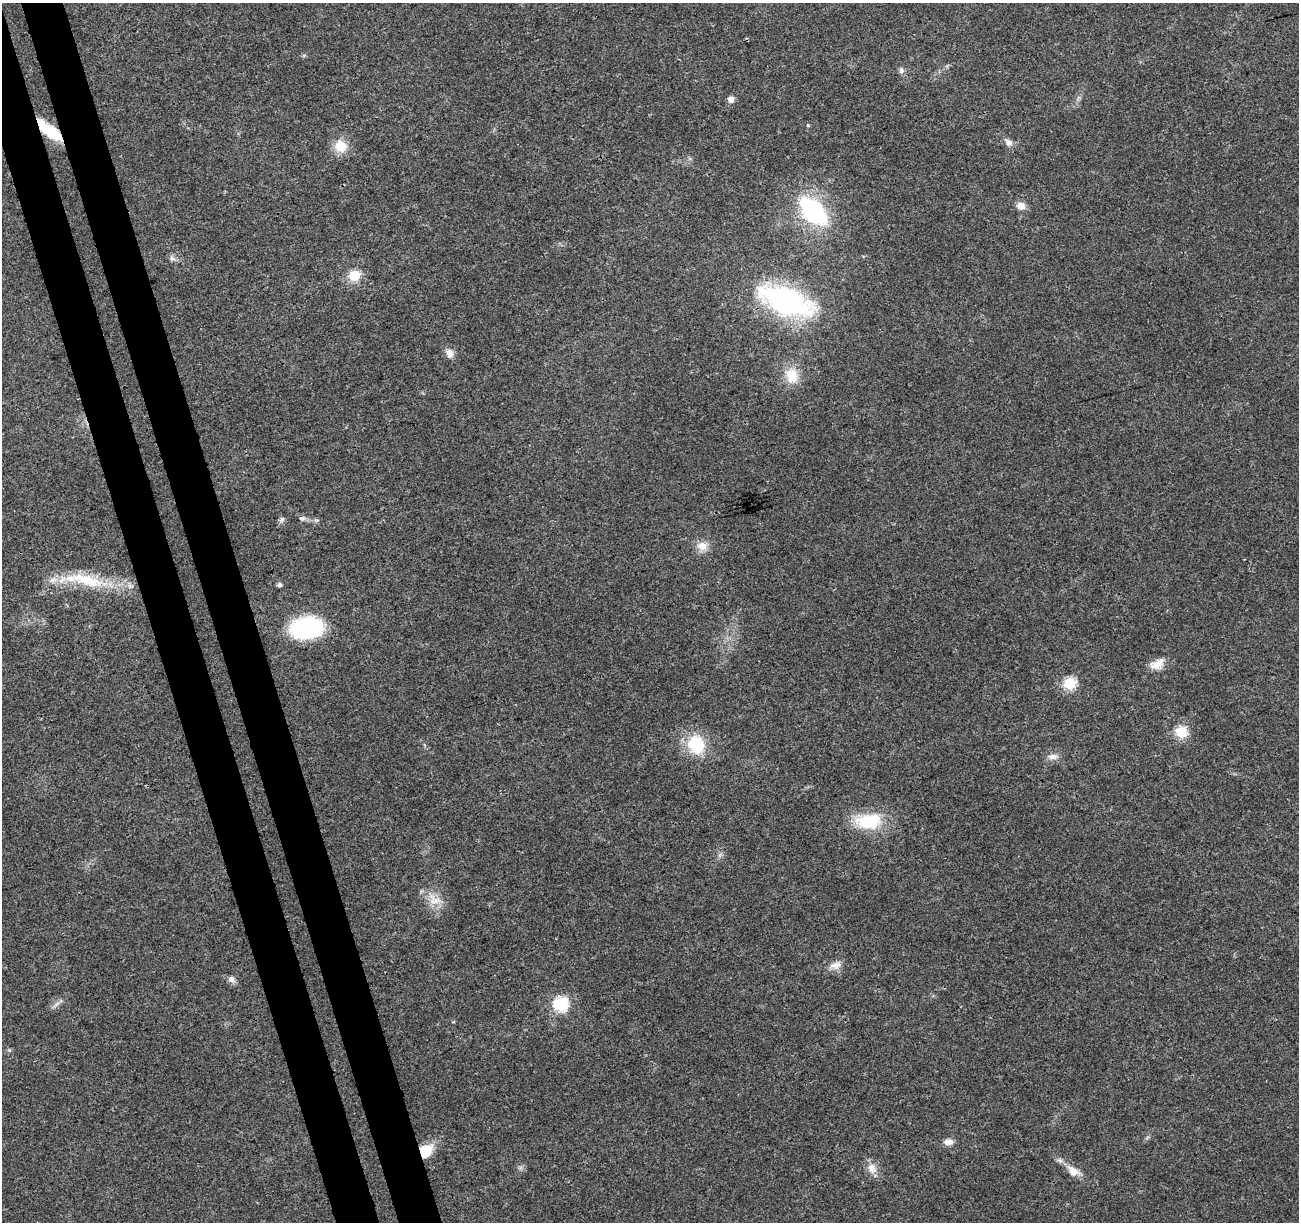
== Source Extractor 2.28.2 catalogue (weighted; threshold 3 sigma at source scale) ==
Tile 11 of 4 x 4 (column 3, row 3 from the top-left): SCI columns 2650-3946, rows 1289-2508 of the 5300 x 5068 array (HDU 1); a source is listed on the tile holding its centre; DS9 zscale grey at full resolution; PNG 1301 x 1224 px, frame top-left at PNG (2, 3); no overlay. Shown black and unused: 6% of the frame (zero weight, under 3 of 4 exposures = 5% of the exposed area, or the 3 px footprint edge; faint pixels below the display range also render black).
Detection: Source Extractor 2.28.2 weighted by HDU 2 'WHT'; one run over the whole footprint, this tile lists its part. Background 0.0184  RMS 0.0029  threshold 0.0132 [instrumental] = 3 sigma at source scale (4.5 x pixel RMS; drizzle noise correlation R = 1.50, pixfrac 1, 0.0396/0.0396 arcsec/px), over >= 5 px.
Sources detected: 35; all 35 listed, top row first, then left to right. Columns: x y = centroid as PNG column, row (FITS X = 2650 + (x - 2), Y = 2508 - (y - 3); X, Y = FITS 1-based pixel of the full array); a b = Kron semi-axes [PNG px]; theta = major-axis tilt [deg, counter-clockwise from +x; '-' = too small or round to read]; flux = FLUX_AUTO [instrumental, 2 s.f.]
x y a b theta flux
901 70 9 7 90 0.93
731 99 6 5 - 2.1
808 125 5 3 - 0.26
49 130 31 10 -39 9.6
1008 142 13 8 -44 1.5
340 146 17 15 -32 5.2
1021 206 10 9 - 2.2
813 211 31 19 -47 36
172 258 10 6 -35 1
354 275 6 6 - 21
786 301 52 24 -20 60
450 353 12 9 -65 2.1
792 376 21 17 -71 6.3
302 518 8 5 1 0.8
282 519 7 5 46 0.74
702 546 15 12 -10 3.2
87 580 54 14 -16 15
280 585 5 4 - 0.84
307 628 23 15 6 43
1156 665 18 12 -5 3.4
1070 683 6 6 - 32
1181 732 6 6 - 29
696 744 15 13 -73 16
1053 757 14 7 8 1.8
868 821 24 14 6 17
720 855 7 4 71 0.63
421 891 6 4 71 0.43
435 901 20 8 11 3
835 965 17 9 16 2.4
232 979 10 7 -45 1.3
561 1004 7 6 - 50
948 1142 12 8 4 1.8
426 1151 15 12 60 7.4
872 1168 15 12 -61 2.8
1073 1171 19 11 -34 3.5
Overlapping masked pixels (flux is a lower limit): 2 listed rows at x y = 49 130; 426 1151